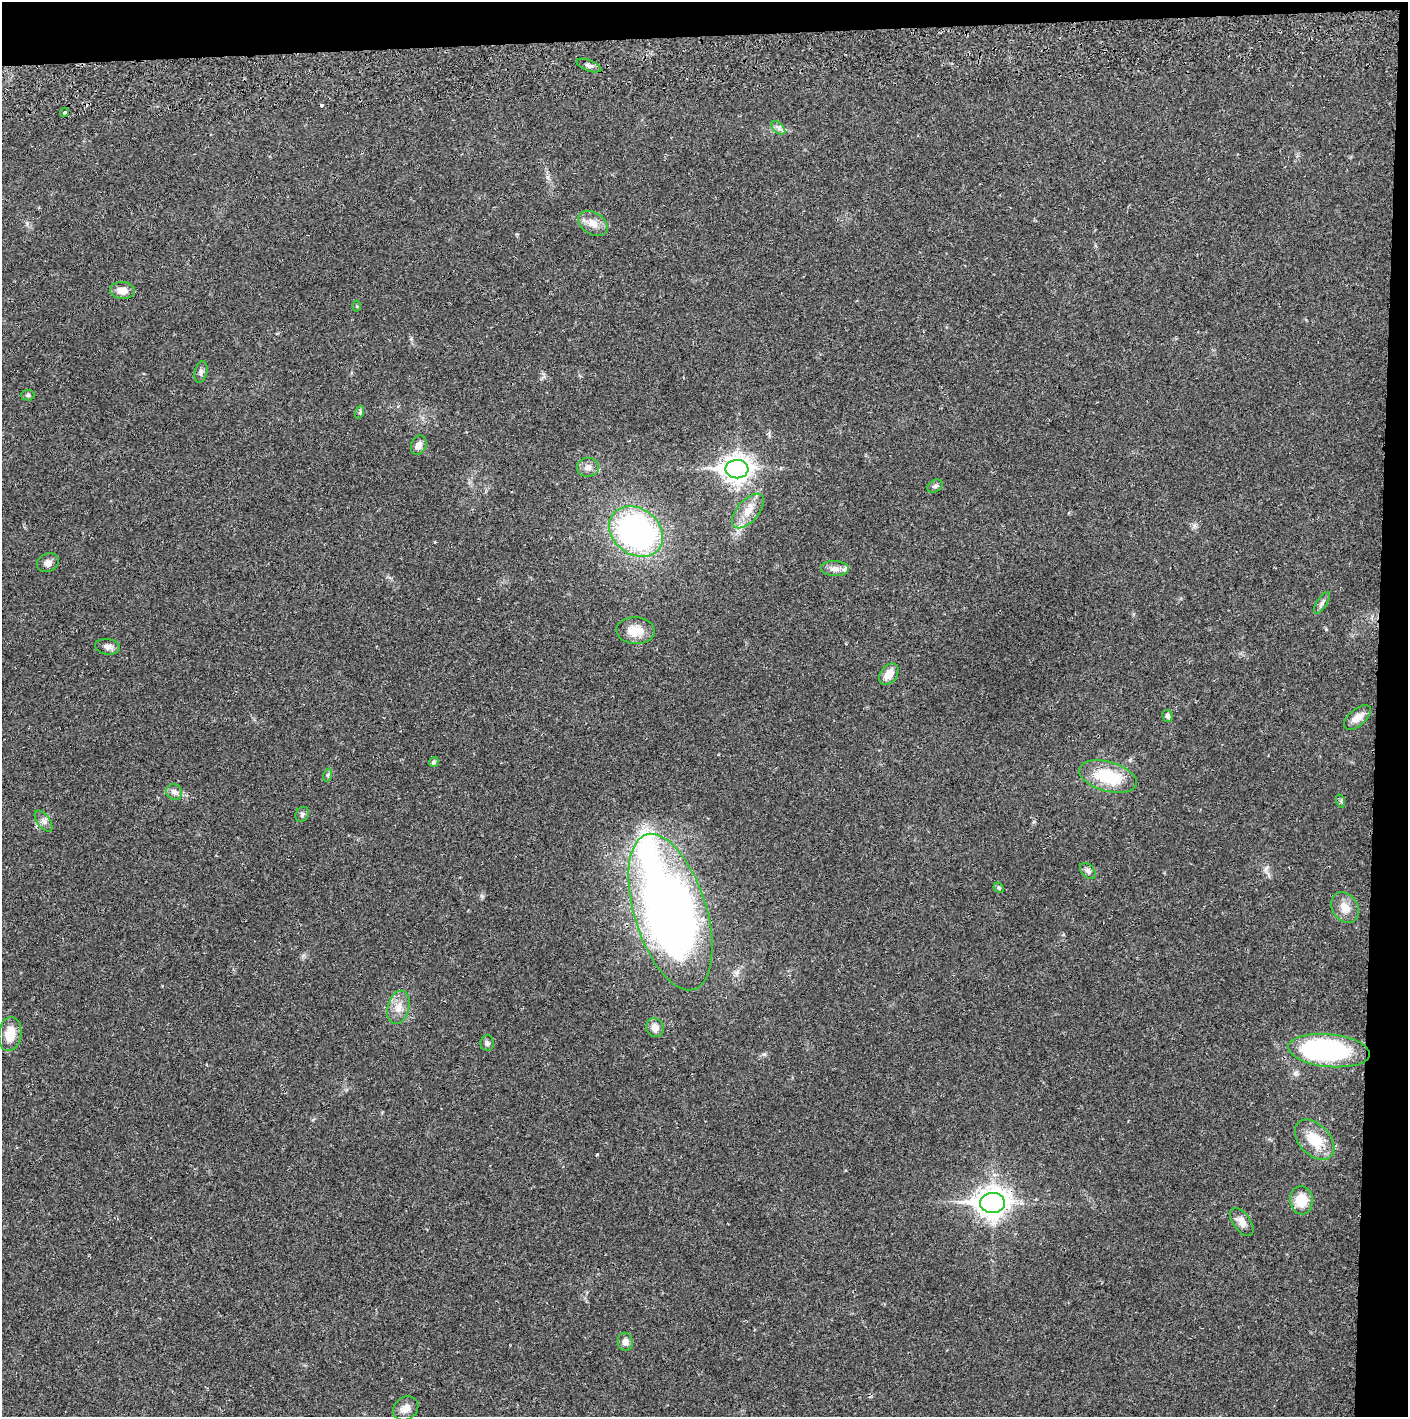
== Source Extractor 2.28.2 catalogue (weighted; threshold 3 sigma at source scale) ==
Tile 3 of 3 x 3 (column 3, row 1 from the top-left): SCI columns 2817-4222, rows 2886-4300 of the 4229 x 4359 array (HDU 1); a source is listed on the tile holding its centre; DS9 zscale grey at full resolution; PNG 1410 x 1419 px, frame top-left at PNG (2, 2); each listed source drawn as its Kron ellipse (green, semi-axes under 4 px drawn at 4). Shown black and unused: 5% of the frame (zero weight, under 2 of 3 exposures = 3% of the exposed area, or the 3 px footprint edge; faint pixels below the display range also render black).
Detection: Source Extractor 2.28.2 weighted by HDU 2 'WHT'; one run over the whole footprint, this tile lists its part. Background 0.0215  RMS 0.0035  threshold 0.0157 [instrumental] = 3 sigma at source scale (4.5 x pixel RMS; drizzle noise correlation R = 1.50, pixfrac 1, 0.05/0.05 arcsec/px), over >= 5 px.
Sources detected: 50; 2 inside a brighter object's white glare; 1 cosmic-ray / hot-pixel residue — neither listed nor drawn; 2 inside a brighter listed object's ellipse — not listed separately; the other 45 listed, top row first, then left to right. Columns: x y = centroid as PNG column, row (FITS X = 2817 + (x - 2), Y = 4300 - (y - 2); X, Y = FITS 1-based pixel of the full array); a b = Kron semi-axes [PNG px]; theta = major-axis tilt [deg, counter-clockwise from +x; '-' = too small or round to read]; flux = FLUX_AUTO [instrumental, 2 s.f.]
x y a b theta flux
589 66 13 5 -20 1.3
64 112 5 4 - 0.66
778 128 8 5 -45 1.1
593 223 16 11 -33 3.5
122 291 12 8 -4 3.6
357 306 5 3 - 0.35
201 372 11 6 77 1
28 395 6 5 - 0.61
360 412 7 4 72 0.56
419 445 10 7 69 2
588 467 11 9 3 2.1
737 469 11 9 2 330
935 486 8 5 32 0.97
748 511 21 11 48 5
636 532 29 23 -37 89
48 563 11 9 25 1.7
835 569 14 7 -3 2.1
1322 603 12 5 57 1.1
635 631 19 13 -3 5.6
107 647 12 8 -8 1.6
889 674 12 8 54 3.7
1167 716 6 5 - 0.89
1357 717 16 8 40 3.1
434 762 5 4 - 0.79
328 775 7 4 72 0.55
1108 777 29 15 -16 17
174 792 8 7 - 1.4
1341 801 7 4 -73 0.55
302 814 8 6 57 0.87
44 821 12 6 -53 1.5
1088 871 9 6 -46 1.2
999 888 6 4 -47 0.5
1345 908 16 12 -59 4.2
670 912 81 36 -73 290
398 1007 17 10 75 3.9
655 1028 10 8 -64 2.5
10 1034 17 11 82 6.1
487 1043 8 6 90 0.83
1329 1051 41 16 -6 57
1315 1140 23 15 -47 10
1301 1200 14 11 -84 7.5
992 1203 12 10 2 430
1242 1222 16 8 -54 3.1
625 1342 9 7 -81 1.8
406 1408 13 11 37 2.9
Overlapping masked pixels (flux is a lower limit): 1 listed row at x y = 992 1203
Unlisted compact peaks at least as high as the median listed source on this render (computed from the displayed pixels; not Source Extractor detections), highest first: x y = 482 896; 764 1054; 597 1154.